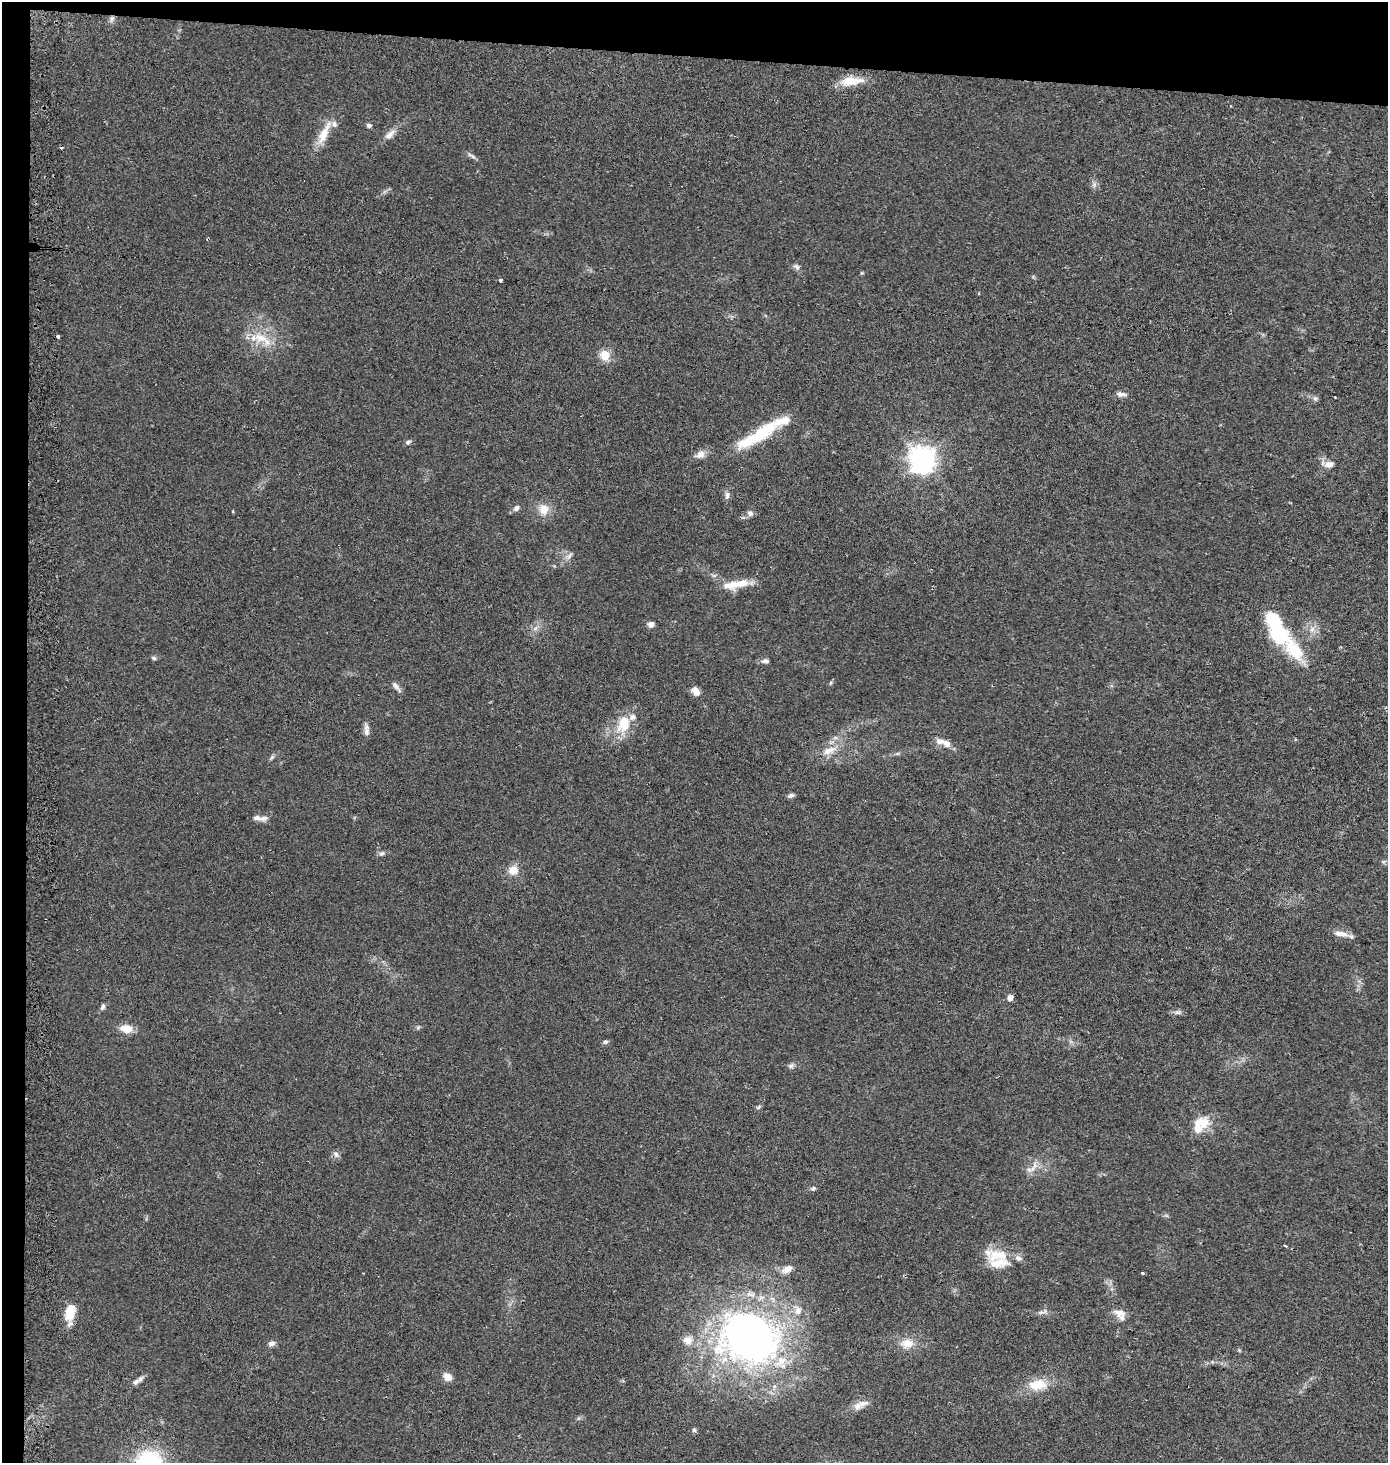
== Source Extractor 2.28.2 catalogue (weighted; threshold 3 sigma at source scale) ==
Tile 1 of 3 x 3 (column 1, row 1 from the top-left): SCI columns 262-1647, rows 2932-4392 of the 4700 x 4392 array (HDU 1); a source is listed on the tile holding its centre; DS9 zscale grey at full resolution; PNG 1390 x 1465 px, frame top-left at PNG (2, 2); no overlay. Shown black and unused: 6% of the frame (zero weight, under 2 of 3 exposures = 2% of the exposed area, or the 3 px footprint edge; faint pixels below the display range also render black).
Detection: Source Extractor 2.28.2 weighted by HDU 2 'WHT'; one run over the whole footprint, this tile lists its part. Background 0.0544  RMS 0.0081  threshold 0.0365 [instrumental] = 3 sigma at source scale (4.5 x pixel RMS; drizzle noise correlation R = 1.50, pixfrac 1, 0.0396/0.0396 arcsec/px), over >= 5 px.
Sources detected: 83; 1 cosmic-ray / hot-pixel residue — not listed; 14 inside a brighter listed object's ellipse — not listed separately; the other 68 listed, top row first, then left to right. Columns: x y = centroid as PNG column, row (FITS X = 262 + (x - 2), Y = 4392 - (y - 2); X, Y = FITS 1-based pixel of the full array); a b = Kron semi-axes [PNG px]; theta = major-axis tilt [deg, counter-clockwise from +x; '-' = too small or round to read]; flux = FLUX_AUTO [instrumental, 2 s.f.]
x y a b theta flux
112 18 8 6 89 2.3
851 81 28 10 4 15
369 125 5 5 - 2.2
324 133 36 10 65 14
389 135 17 8 42 5.6
471 156 14 4 -32 2.2
797 267 9 5 -28 2.2
500 280 3 3 - 32
58 336 3 3 - 2.3
260 338 23 12 -19 17
605 356 11 10 - 10
1121 394 12 6 -2 3.3
1335 397 2 2 - 0.7
1315 398 7 6 - 2
758 435 59 13 32 41
408 442 7 5 17 1.7
700 454 14 9 24 5.5
922 460 9 8 - 670
1329 464 10 8 4 5.4
727 495 11 6 85 2.9
516 508 7 6 - 2.7
544 509 14 13 - 9.5
750 513 8 7 - 2.5
569 556 11 4 50 2.5
737 584 36 9 11 15
651 624 7 6 - 3.5
1312 629 8 6 45 3.2
1294 650 55 22 -53 39
154 658 6 5 - 1.3
765 661 10 6 -7 2.5
396 686 16 5 -49 3
695 691 11 8 -52 4.8
624 724 22 15 69 20
366 730 17 6 -87 3.8
946 743 12 8 -37 4.8
829 750 21 9 22 9.9
272 757 6 5 - 1.4
791 795 8 6 16 2
263 818 11 6 15 3.3
382 853 8 5 30 1.8
513 870 12 12 - 7.8
1341 934 19 7 -11 6.5
1010 998 5 5 - 4.6
103 1007 10 6 65 2.1
1178 1012 9 4 -9 2
126 1029 13 9 -9 10
605 1042 6 6 - 1.5
791 1065 7 5 29 1.9
1204 1123 18 14 64 12
336 1154 8 6 -72 2.5
1029 1170 7 4 0 1.9
813 1188 6 5 - 1.4
1285 1245 3 3 - 2
998 1255 33 18 2 22
787 1269 13 8 32 5.4
1142 1273 3 3 - 3
70 1312 18 10 78 17
1041 1312 10 4 13 2.1
1119 1313 15 11 -19 6.2
749 1337 70 59 -22 370
271 1343 9 6 7 2.8
907 1343 16 11 -4 9.8
448 1377 9 7 -35 7
135 1382 10 6 34 3
1038 1385 22 12 5 18
857 1406 11 9 33 5.3
694 1430 6 5 - 1.4
149 1461 24 21 0 68
Isophote crosses this tile's border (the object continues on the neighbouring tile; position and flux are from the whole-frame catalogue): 1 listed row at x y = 149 1461